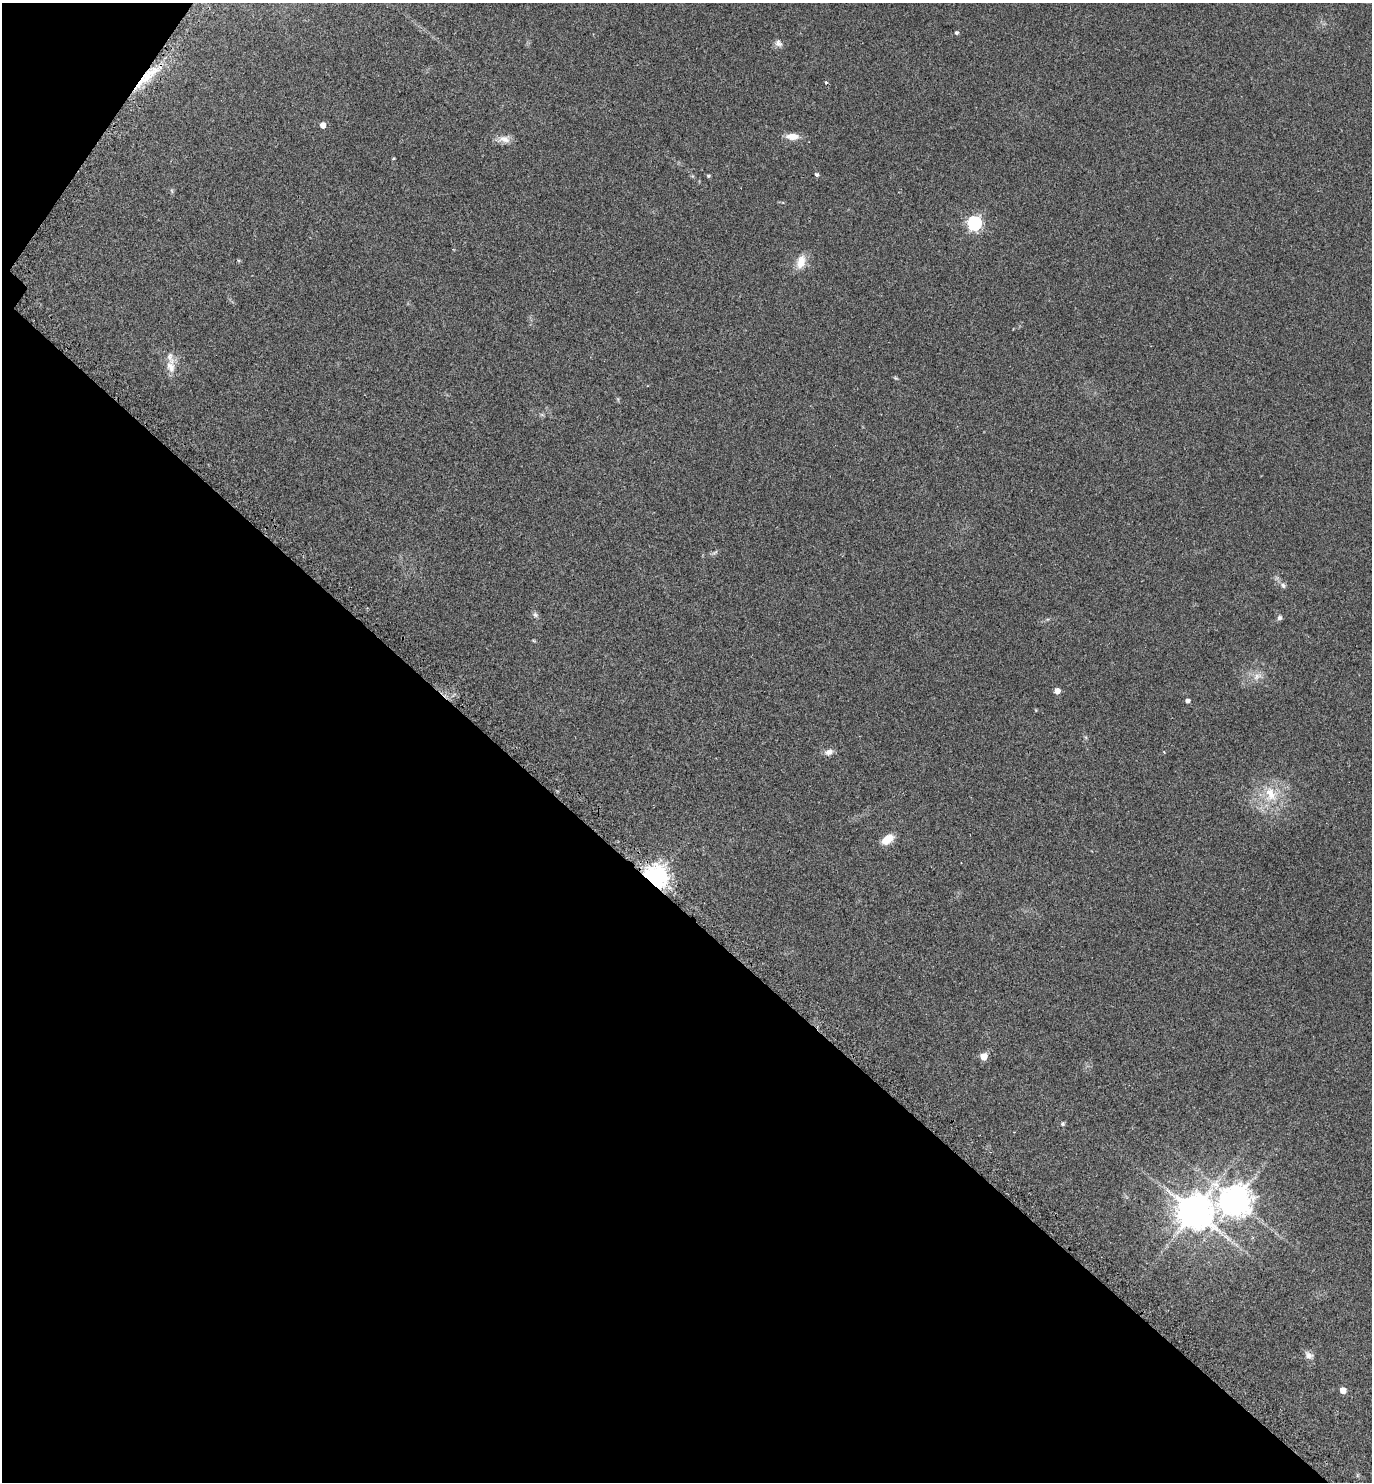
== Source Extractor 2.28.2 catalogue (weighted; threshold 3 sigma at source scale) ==
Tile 9 of 4 x 4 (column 1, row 3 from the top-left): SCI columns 325-1694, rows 1517-2996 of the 5992 x 5992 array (HDU 1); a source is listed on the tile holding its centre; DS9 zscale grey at full resolution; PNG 1374 x 1484 px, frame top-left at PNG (2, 3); no overlay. Shown black and unused: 40% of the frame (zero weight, under 2 of 3 exposures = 3% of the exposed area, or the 3 px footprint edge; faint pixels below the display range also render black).
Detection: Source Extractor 2.28.2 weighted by HDU 2 'WHT'; one run over the whole footprint, this tile lists its part. Background 0.0701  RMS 0.0078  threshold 0.0349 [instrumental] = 3 sigma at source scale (4.5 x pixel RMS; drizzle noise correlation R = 1.50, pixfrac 1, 0.05/0.05 arcsec/px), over >= 5 px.
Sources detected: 37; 1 inside a brighter listed object's ellipse — not listed separately; the other 36 listed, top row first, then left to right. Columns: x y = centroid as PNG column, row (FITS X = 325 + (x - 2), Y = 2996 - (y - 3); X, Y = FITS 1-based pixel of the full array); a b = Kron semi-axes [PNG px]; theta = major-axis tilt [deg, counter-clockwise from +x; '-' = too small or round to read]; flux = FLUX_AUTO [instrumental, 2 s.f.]
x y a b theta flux
956 33 4 4 - 1.6
778 43 11 9 -55 3.3
145 78 49 11 40 26
826 82 4 3 - 1.1
323 125 4 4 - 7.6
792 136 13 7 -3 8.7
504 139 17 10 1 6.1
393 158 3 3 - 0.83
816 175 4 4 - 1.7
692 176 6 4 -71 0.92
708 176 5 4 - 1
172 191 6 4 -71 1
974 223 6 6 - 160
801 262 19 11 72 10
171 367 18 11 -71 8.2
895 378 7 4 -27 0.97
542 415 7 4 -19 1.1
715 552 10 4 30 1.6
1283 585 9 6 -59 2.2
535 615 9 6 -45 2
1280 618 6 6 - 2
533 640 7 3 -19 0.81
1257 676 14 10 35 6.1
1057 691 5 4 - 7.2
1188 701 4 4 - 2.9
829 752 11 7 21 4.2
1271 794 26 19 -79 25
887 839 13 8 34 12
655 877 8 7 - 640
984 1057 5 5 - 18
1062 1124 6 5 - 1.3
1235 1200 11 10 - 1100
1194 1212 12 11 - 1500
1236 1245 9 3 -45 2
1309 1355 14 9 -33 4
1343 1390 5 5 - 11
Overlapping masked pixels (flux is a lower limit): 2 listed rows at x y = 145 78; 655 877